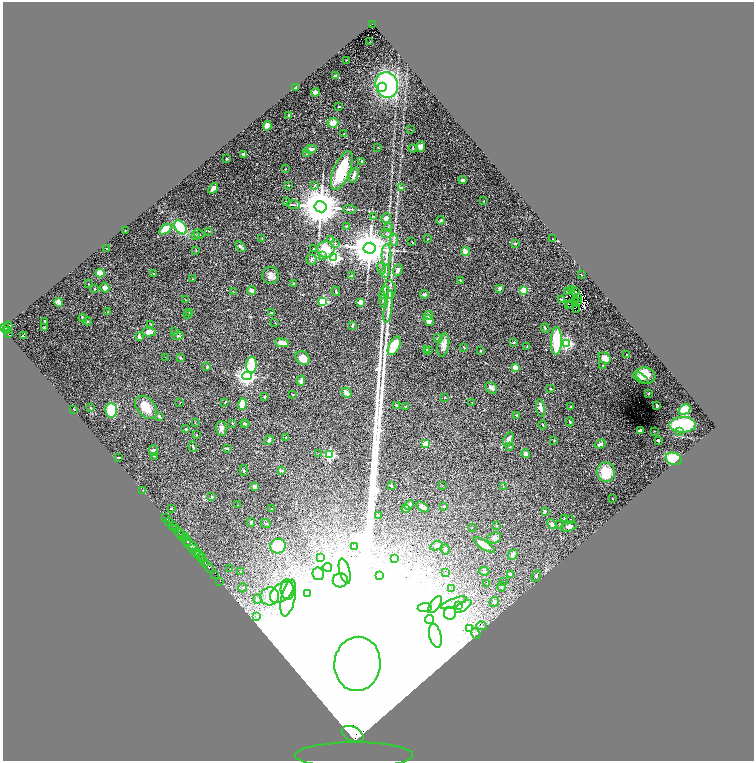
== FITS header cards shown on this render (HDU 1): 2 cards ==
NAXIS1  =                 1503
NAXIS2  =                 1517

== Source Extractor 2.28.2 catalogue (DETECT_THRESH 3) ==
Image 1503 x 1517 px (HDU 1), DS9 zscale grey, zoomed out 1/2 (1 PNG px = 2 x 2 image px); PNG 756 x 763 px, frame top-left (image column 2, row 1517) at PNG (3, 2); each listed source drawn as its Kron ellipse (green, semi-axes under 4 px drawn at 4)
Background 1.1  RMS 0.043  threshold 0.128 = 3 sigma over >= 5 px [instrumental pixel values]
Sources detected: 342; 45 cannot appear on this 1/2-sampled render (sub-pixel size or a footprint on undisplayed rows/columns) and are neither listed nor drawn; the other 297 listed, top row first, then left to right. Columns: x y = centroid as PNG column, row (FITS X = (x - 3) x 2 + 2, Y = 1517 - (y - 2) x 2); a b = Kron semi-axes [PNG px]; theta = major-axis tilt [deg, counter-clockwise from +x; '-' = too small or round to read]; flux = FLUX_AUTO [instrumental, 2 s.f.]
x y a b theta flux
373 24 4 2 - 7.2e+01
370 42 3 2 - 4.5e+01
346 60 2 2 - 3.2e+00
336 76 3 2 - 2.0e+01
387 85 13 11 -75 1.3e+03
296 87 4 2 - 1.7e+01
382 87 5 4 - 1.3e+02
315 92 4 4 - 2.6e+01
339 107 2 2 - 1.9e+01
288 115 2 2 - 1.0e+01
333 123 5 4 - 9.3e+01
267 126 5 4 - 4.3e+01
411 130 2 1 - 2.1e+00
344 134 3 3 - 8.0e+00
378 147 3 2 - 3.0e+00
421 147 5 4 - 3.7e+01
413 148 4 3 - 6.5e+00
311 149 6 3 8 4.5e+01
244 154 3 3 - 1.5e+01
307 154 3 2 - 4.2e+00
227 159 2 2 - 1.3e+01
361 161 3 2 - 6.8e+00
285 169 4 2 - 5.1e+00
342 171 20 8 68 4.7e+02
354 175 8 3 71 2.8e+01
463 180 4 2 - 3.3e+01
289 185 3 2 - 4.5e+00
315 185 3 3 - 5.6e+00
213 188 6 3 51 3.3e+01
401 188 4 3 - 1.7e+01
484 201 2 2 - 3.1e+00
286 202 3 3 - 5.1e+00
293 205 6 2 -4 8.6e+00
321 207 6 5 - 3.4e+04
350 209 6 2 -3 7.9e+00
373 217 3 2 - 8.5e+00
386 218 5 4 - 3.4e+01
441 220 4 3 - 1.0e+01
346 226 2 2 - 9.1e+00
181 227 8 5 -53 4.2e+02
388 227 4 3 - 7.6e+00
165 229 7 4 34 1.5e+02
125 231 2 1 - 2.7e+00
208 231 3 2 - 4.3e+00
386 233 6 3 -5 1.5e+01
199 234 6 2 -29 8.5e+00
195 235 4 2 - 6.0e+00
262 238 3 2 - 3.2e+00
427 239 2 1 - 3.4e+00
553 239 2 2 - 4.0e+00
331 240 3 3 - 1.3e+01
394 240 6 3 -86 1.4e+01
412 242 2 1 - 4.0e+00
335 243 2 2 - 4.0e+00
515 244 3 2 - 1.1e+01
240 246 6 4 -48 1.8e+01
313 248 2 1 - 3.6e+00
369 248 6 5 - 3.0e+04
107 249 2 1 - 4.0e+00
196 250 3 2 - 4.4e+00
326 250 9 8 - 2.3e+02
465 252 4 3 - 9.9e+01
386 255 11 5 89 4.4e+01
322 256 3 3 - 8.3e+00
334 257 4 4 - 1.7e+03
312 260 5 5 - 1.5e+01
381 269 6 3 -74 1.1e+01
398 270 6 4 67 2.2e+01
386 272 6 3 80 1.4e+01
100 273 4 4 - 1.0e+02
153 274 3 2 - 4.1e+00
270 275 8 8 - 5.0e+01
581 275 2 1 - 3.4e+00
351 276 4 2 - 6.0e+00
193 279 2 2 - 3.1e+00
460 280 3 2 - 3.6e+00
89 284 3 2 - 2.5e+00
293 284 2 2 - 3.6e+00
105 288 5 4 - 3.7e+01
499 288 3 3 - 2.4e+01
94 289 3 3 - 4.7e+00
389 289 9 6 -85 3.3e+01
524 290 3 3 - 3.1e+02
572 290 2 1 - 4.1e+00
233 291 2 2 - 2.7e+00
252 291 4 3 - 2.9e+01
336 291 5 2 - 9.8e+00
384 292 6 3 61 1.1e+01
568 292 3 1 - 1.3e+00
575 292 3 1 - 2.2e+00
424 294 4 3 - 1.7e+01
578 297 3 1 - 1.8e+00
562 299 3 3 - 1.3e+01
185 300 4 2 - 4.9e+00
323 301 3 3 - 5.1e+02
384 301 6 2 -84 1.3e+01
576 301 2 1 - 2.3e+00
577 301 2 1 - 2.5e+00
59 302 4 3 - 6.2e+01
361 302 2 2 - 1.6e+02
568 304 2 1 - 1.9e+00
388 306 17 4 81 4.5e+01
570 306 3 1 - 3.5e+00
577 310 3 1 - 4.5e+00
108 312 4 2 - 5.4e+00
190 312 3 3 - 7.6e+00
272 313 2 2 - 1.4e+01
188 314 2 2 - 2.9e+00
429 315 4 4 - 3.2e+01
83 318 4 4 - 2.3e+01
428 320 6 4 -55 3.7e+01
45 321 3 2 - 5.2e+00
87 321 5 3 - 8.8e+00
275 323 3 2 - 4.1e+00
151 324 3 2 - 3.7e+00
352 325 3 2 - 1.3e+01
8 326 5 3 - 6.9e+02
4 327 3 2 - 6.5e+02
44 328 3 2 - 5.9e+00
545 328 4 2 - 6.9e+00
7 331 4 2 - 3.1e+02
175 331 3 3 - 5.5e+00
149 332 7 4 -1 5.2e+01
8 333 4 1 - 2.0e+02
23 336 3 2 - 2.6e+01
178 336 5 3 - 1.1e+01
139 337 4 3 - 2.3e+01
438 338 4 3 - 1.6e+01
556 341 14 5 88 4.0e+02
282 343 7 3 -8 8.0e+01
513 343 3 2 - 8.5e+00
566 343 3 3 - 1.1e+03
443 345 12 5 80 5.3e+01
394 346 10 5 63 2.2e+02
527 346 3 2 - 5.2e+00
464 347 3 2 - 6.1e+00
427 349 3 2 - 5.5e+00
428 350 2 2 - 5.3e+00
481 351 2 2 - 5.9e+00
627 355 3 2 - 4.4e+00
165 357 2 1 - 1.7e+00
180 358 4 3 - 8.4e+00
303 358 7 6 - 7.8e+01
605 358 6 5 - 7.8e+01
252 365 8 5 88 1.7e+02
603 365 3 2 - 4.0e+00
207 367 4 3 - 1.1e+01
515 367 2 2 - 1.4e+02
646 375 10 7 -21 1.1e+02
247 376 4 4 - 4.5e+03
641 378 8 3 -32 1.6e+01
301 381 5 4 - 2.3e+01
491 388 6 5 - 2.5e+01
550 388 3 2 - 7.2e+00
346 393 5 3 - 6.4e+01
648 393 3 2 - 5.2e+00
293 395 3 2 - 6.0e+00
265 397 3 2 - 9.4e+00
445 397 2 2 - 4.5e+00
180 402 2 1 - 1.6e+00
225 402 3 1 - 6.7e+00
472 403 2 1 - 3.2e+00
242 404 6 4 73 1.1e+02
397 405 3 2 - 1.1e+01
657 405 3 3 - 1.1e+01
146 407 13 9 -49 1.4e+02
406 407 2 2 - 7.1e+00
571 407 3 2 - 4.8e+00
90 408 3 2 - 4.0e+00
541 408 9 3 -81 4.4e+01
74 409 2 2 - 3.6e+00
111 410 7 6 - 2.7e+02
684 410 6 4 33 2.3e+02
517 415 3 3 - 1.1e+01
159 417 4 3 - 1.4e+01
195 422 3 2 - 3.7e+00
570 422 4 3 - 8.9e+00
232 423 2 2 - 4.4e+00
244 423 4 3 - 8.2e+00
246 424 4 3 - 7.5e+00
543 425 4 2 - 6.8e+00
683 425 13 8 0 4.7e+02
221 428 7 5 90 3.0e+01
186 429 2 2 - 3.0e+01
640 430 4 2 - 1.9e+01
655 431 2 2 - 3.9e+00
679 431 2 1 - 2.9e+01
196 435 2 1 - 3.2e+00
286 437 2 2 - 4.0e+00
508 439 8 4 65 3.1e+01
269 440 5 3 - 1.5e+01
658 440 3 2 - 1.1e+01
554 441 3 2 - 4.0e+00
426 444 3 2 - 2.3e+02
600 444 6 4 23 2.6e+01
193 447 5 2 - 1.0e+01
510 447 3 2 - 3.7e+00
228 449 3 2 - 4.3e+00
153 450 5 4 - 1.4e+01
318 453 2 1 - 1.9e+00
526 454 4 4 - 2.3e+01
330 455 3 3 - 8.2e+02
154 456 2 2 - 2.6e+00
118 457 3 1 - 4.6e+00
674 459 8 6 -18 2.8e+02
244 470 5 3 - 9.5e+00
281 471 3 3 - 9.6e+00
606 472 10 8 -87 2.1e+02
442 485 2 2 - 4.1e+00
254 486 3 3 - 4.0e+01
391 486 4 2 - 1.1e+01
503 487 2 1 - 2.4e+00
143 490 2 1 - 5.4e+00
212 497 3 3 - 1.1e+01
613 499 2 2 - 3.3e+00
237 505 2 2 - 3.0e+00
409 505 5 3 - 3.4e+01
444 506 3 2 - 9.7e+00
422 507 7 4 -34 3.8e+01
171 508 3 2 - 4.1e+00
406 508 4 3 - 1.7e+01
272 509 2 1 - 1.8e+00
545 511 4 3 - 7.2e+00
378 516 4 3 - 1.7e+01
166 518 3 1 - 2.0e+01
564 518 2 2 - 4.9e+00
570 519 3 1 - 2.3e+00
169 521 3 1 - 8.0e+01
251 522 4 3 - 1.9e+01
266 523 5 2 - 9.2e+00
552 524 5 4 - 2.0e+01
173 525 2 2 - 2.9e+02
497 525 4 2 - 5.8e+00
560 525 4 3 - 7.1e+00
569 527 8 4 17 2.9e+01
176 528 3 3 - 3.9e+02
472 528 2 1 - 2.3e+00
179 533 6 2 -45 1.5e+03
182 536 2 2 - 5.5e+02
185 536 2 1 - 1.2e+02
494 538 7 5 22 2.2e+01
186 541 6 2 -48 3.8e+03
191 545 7 3 -25 1.5e+03
484 545 12 4 -33 9.4e+01
278 546 8 7 - 2.6e+02
354 546 2 2 - 2.9e+00
437 546 6 4 25 1.6e+01
193 549 2 1 - 5.7e+02
445 549 5 3 - 1.5e+01
196 553 4 2 - 1.1e+03
199 554 4 2 - 5.8e+02
513 555 5 3 - 4.4e+01
201 557 4 2 - 3.9e+02
320 557 2 2 - 3.8e+00
394 559 3 2 - 6.5e+00
204 562 5 2 - 1.8e+03
209 567 7 2 -52 1.9e+03
327 567 5 3 - 9.4e+00
230 569 2 2 - 1.9e+00
345 571 13 5 -75 5.5e+01
484 571 5 3 - 1.0e+01
241 572 2 2 - 8.8e+00
446 573 3 2 - 3.1e+00
318 574 6 5 - 5.9e+02
510 574 4 4 - 2.4e+01
215 575 3 1 - 6.9e+01
380 575 3 3 - 1.0e+01
536 576 6 3 67 9.6e+00
340 580 7 7 - 5.1e+01
220 581 2 1 - 2.6e+01
503 581 2 2 - 3.0e+00
487 583 2 2 - 3.0e+00
501 587 4 3 - 8.5e+00
243 588 4 3 - 9.5e+00
451 588 3 2 - 3.3e+00
287 590 10 6 -85 6.2e+01
282 592 13 8 38 1.3e+02
307 594 4 2 - 6.9e+00
270 596 9 9 - 6.6e+01
288 598 19 7 77 1.7e+02
257 599 5 3 - 8.4e+00
494 602 5 4 - 1.5e+01
454 603 13 3 21 2.8e+01
435 605 10 4 53 3.7e+01
459 606 2 2 - 2.7e+01
463 606 10 4 33 7.7e+01
425 608 7 4 5 3.1e+01
450 613 6 6 - 8.0e+01
257 616 4 3 - 1.5e+01
429 620 5 2 - 8.1e+00
481 626 5 2 - 8.1e+00
469 629 3 2 - 7.9e+00
476 634 5 3 - 1.5e+01
435 636 12 6 -76 7.5e+01
357 664 27 23 83 4.7e+06
353 734 11 7 -27 5.0e+04
354 755 59 12 0 1.6e+03
At the frame edge (FLAGS 8, measured only in part): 1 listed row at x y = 354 755
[45 sub-pixel or undisplayed-footprint detections neither listed nor drawn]